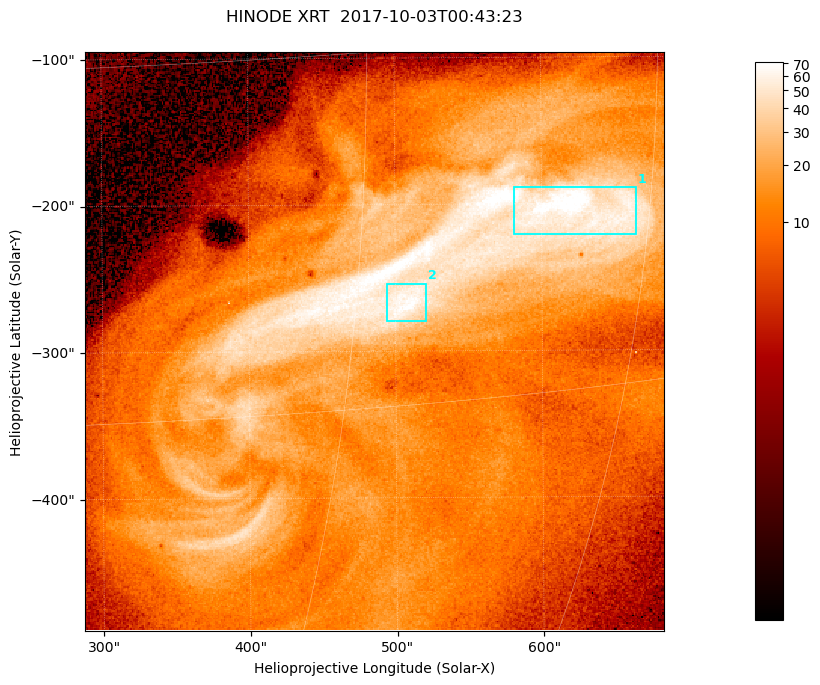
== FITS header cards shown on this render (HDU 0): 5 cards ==
TELESCOP= 'HINODE  '           /
INSTRUME= 'XRT     '           /
DATE_OBS= '2017-10-03T00:43:23.890' /
CTYPE1  = 'Solar-X '           /
CTYPE2  = 'Solar-Y '           /

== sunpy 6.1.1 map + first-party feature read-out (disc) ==
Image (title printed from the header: HINODE XRT  2017-10-03T00:43:23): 384 x 384 px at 1.03 arcsec/px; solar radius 958 arcsec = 932 px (partial field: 5.4% of the solar disc is inside the frame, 100% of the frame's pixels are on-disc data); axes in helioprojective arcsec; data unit not stated in the header (colour bar unlabelled)
Orientation: roll -0.357 deg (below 1 deg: not rotated)
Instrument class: DISC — disc imager (sunpy class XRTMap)
Bright regions (active regions / flare kernels): reference = the on-disc median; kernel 3 px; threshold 5 sigma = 43.3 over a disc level ~11.2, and >= 1.15x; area >= 147 px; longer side >= 5 px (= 5.1 arcsec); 2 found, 2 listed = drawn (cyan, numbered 1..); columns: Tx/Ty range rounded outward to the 5 arcsec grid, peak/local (2 s.f.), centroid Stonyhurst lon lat
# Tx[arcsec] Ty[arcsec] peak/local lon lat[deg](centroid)
1 580..665 -225..-185 6.9 +41 -7
2 490..525 -280..-250 6.5 +32 -11